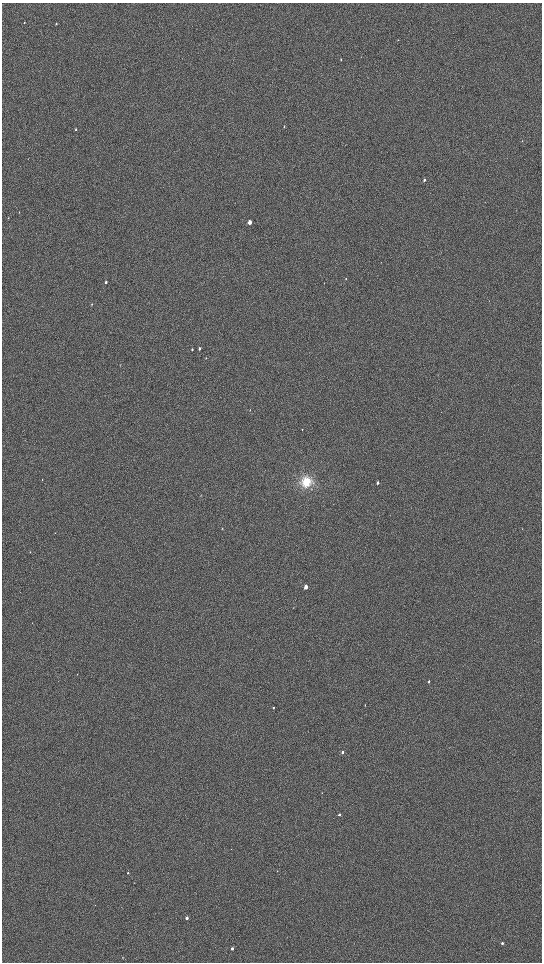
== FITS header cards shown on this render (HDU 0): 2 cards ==
NAXIS1  =                 1080 / length of data axis 1
NAXIS2  =                 1920 / length of data axis 2

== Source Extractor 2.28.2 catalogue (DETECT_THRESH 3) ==
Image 1080 x 1920 px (HDU 0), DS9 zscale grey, zoomed out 1/2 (1 PNG px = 2 x 2 image px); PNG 544 x 964 px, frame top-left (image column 1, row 1919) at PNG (2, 3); no overlay
Background 897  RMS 120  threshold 364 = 3 sigma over >= 5 px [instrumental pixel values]
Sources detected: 30; all 30 listed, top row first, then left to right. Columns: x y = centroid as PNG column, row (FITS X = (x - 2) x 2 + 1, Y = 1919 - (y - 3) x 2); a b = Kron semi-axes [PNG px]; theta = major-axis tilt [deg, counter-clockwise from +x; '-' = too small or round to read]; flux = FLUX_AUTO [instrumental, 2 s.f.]
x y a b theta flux
24 23 2 2 - 9900
56 24 3 2 - 18000
341 59 2 2 - 15000
284 126 3 2 - 14000
76 129 3 2 - 14000
424 180 3 2 - 27000
19 212 3 1 - 8400
8 218 2 2 - 10000
250 222 3 2 - 190000
346 279 2 2 - 8800
106 282 3 2 - 34000
92 304 3 2 - 13000
199 348 4 3 - 31000
192 350 3 2 - 19000
206 358 3 2 - 8300
250 410 3 2 - 8000
306 482 12 11 - 430000
378 483 3 2 - 44000
222 528 3 2 - 9500
306 587 3 2 - 180000
429 681 2 2 - 21000
365 705 2 2 - 9100
273 708 2 2 - 20000
343 752 3 2 - 49000
339 814 3 2 - 41000
277 871 2 2 - 8200
128 873 2 2 - 17000
187 918 2 2 - 110000
502 943 2 2 - 41000
232 948 2 2 - 63000